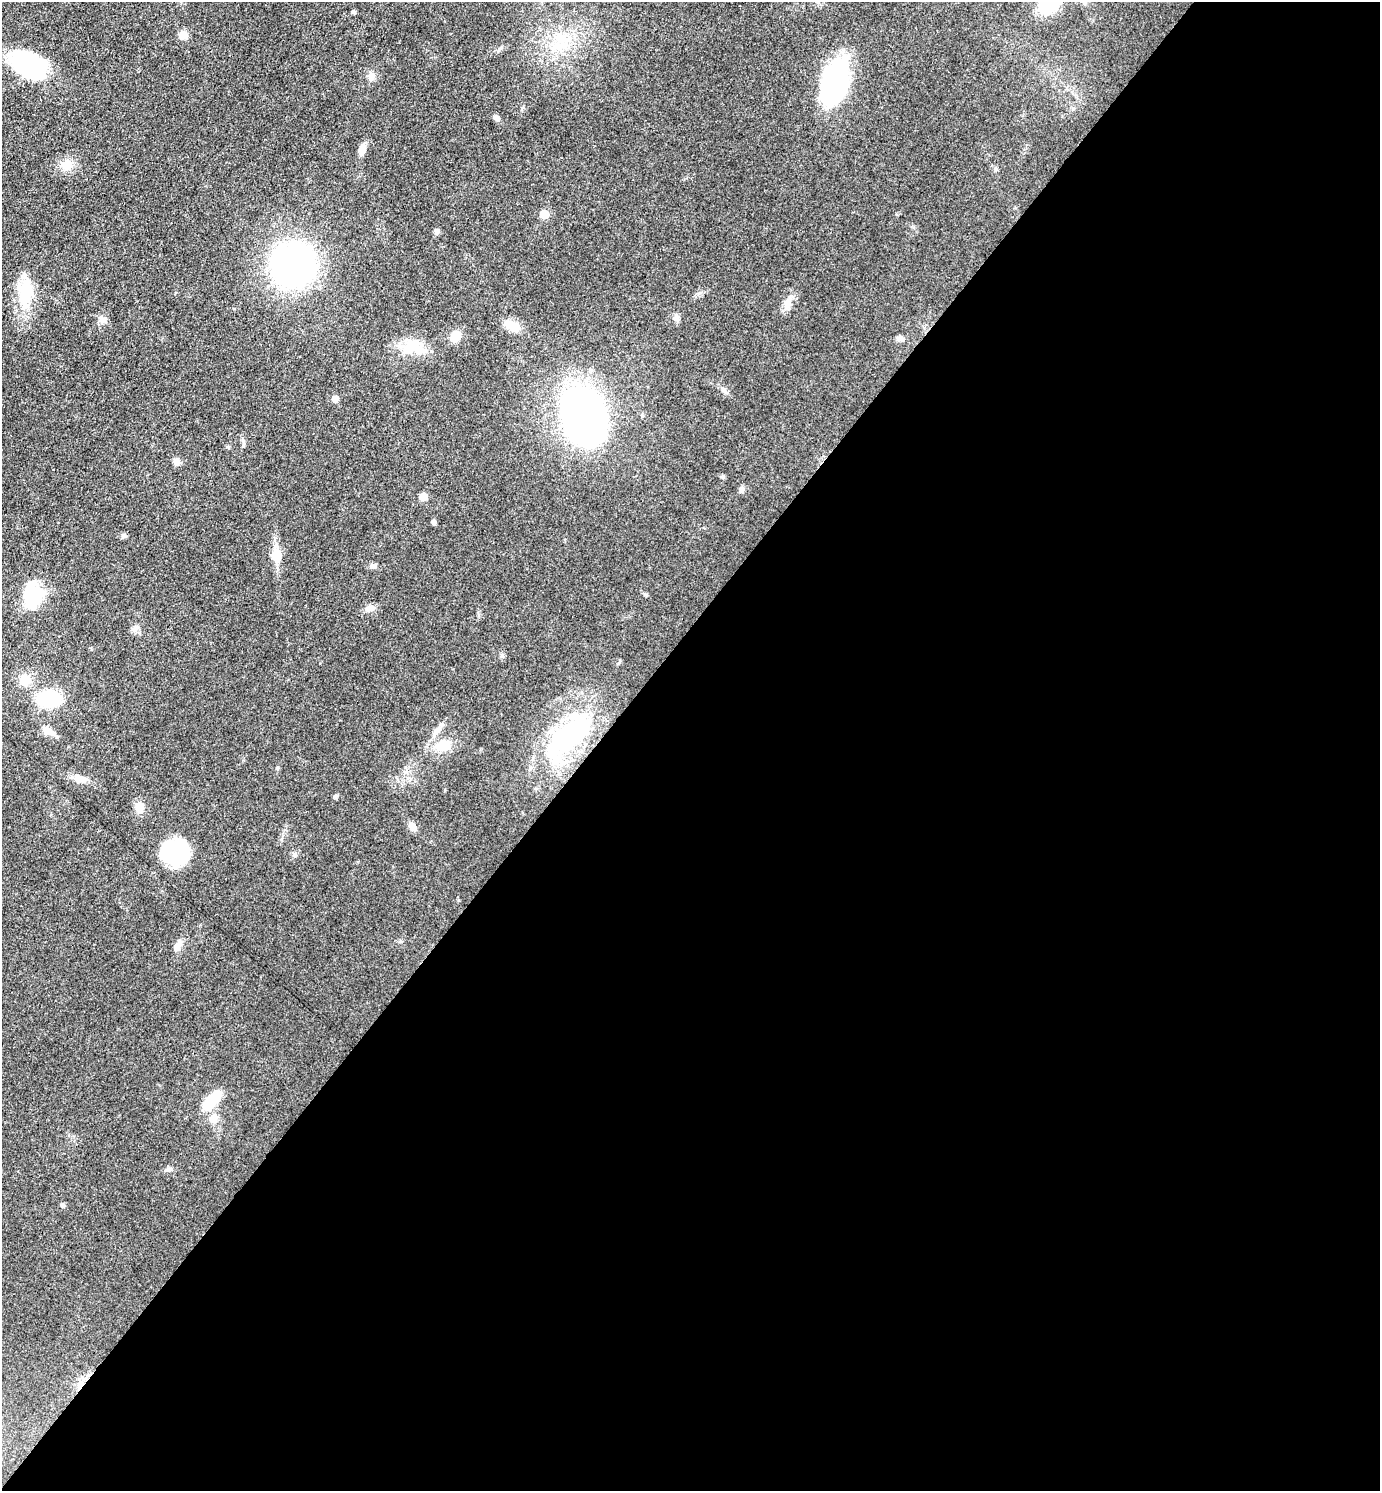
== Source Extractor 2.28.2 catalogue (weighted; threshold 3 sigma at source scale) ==
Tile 12 of 4 x 4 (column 4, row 3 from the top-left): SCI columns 4430-5807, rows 1491-2979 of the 5962 x 5959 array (HDU 1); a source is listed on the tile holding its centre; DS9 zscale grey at full resolution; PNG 1382 x 1493 px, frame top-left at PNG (2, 2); no overlay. Shown black and unused: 57% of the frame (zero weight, under 3 of 4 exposures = <1% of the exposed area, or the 3 px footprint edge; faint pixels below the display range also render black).
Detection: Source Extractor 2.28.2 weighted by HDU 2 'WHT'; one run over the whole footprint, this tile lists its part. Background 0.0779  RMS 0.0064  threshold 0.029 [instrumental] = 3 sigma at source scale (4.5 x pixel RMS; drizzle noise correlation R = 1.50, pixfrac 1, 0.05/0.05 arcsec/px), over >= 5 px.
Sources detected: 49; all 49 listed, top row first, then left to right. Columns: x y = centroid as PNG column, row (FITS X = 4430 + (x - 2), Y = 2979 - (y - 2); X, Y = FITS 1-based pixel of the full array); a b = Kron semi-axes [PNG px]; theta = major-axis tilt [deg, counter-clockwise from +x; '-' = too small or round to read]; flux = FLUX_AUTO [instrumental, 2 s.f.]
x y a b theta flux
1049 3 24 17 39 36
354 12 6 4 -45 0.89
183 35 10 9 - 4.9
561 38 15 13 -13 12
28 65 36 22 -36 80
371 76 12 6 56 2.8
835 84 46 25 73 100
496 118 9 6 -40 2.1
362 149 17 7 76 4.2
67 165 15 12 -15 7.7
544 214 5 5 - 16
437 231 7 6 - 2.2
293 265 38 37 - 180
25 295 34 19 89 24
788 304 14 10 75 5.8
676 318 10 7 83 2.4
102 320 9 8 - 3.5
512 326 20 11 -28 9
456 336 12 10 61 8
899 338 9 6 1 2.3
412 347 25 16 44 16
724 390 7 6 - 1.8
335 399 5 5 - 7.3
583 416 43 31 -72 300
176 462 9 8 - 2.7
741 490 8 6 72 2.1
423 497 5 5 - 12
434 522 5 4 - 2.3
123 536 8 5 6 1.4
276 555 20 13 -89 9.3
373 566 9 6 8 1.8
32 597 30 19 -88 33
370 608 11 9 21 3.3
135 629 9 6 20 2.3
502 655 7 4 72 1.1
25 680 14 13 - 10
49 699 19 12 3 41
437 731 13 7 54 4
49 732 20 7 -28 5.1
567 738 80 28 42 77
443 746 16 11 25 13
81 779 14 9 -21 4.9
139 808 13 10 -82 6.2
412 826 11 8 -54 4.1
175 852 25 22 7 48
177 946 15 8 62 4.4
212 1100 24 10 48 22
213 1119 12 11 - 5.6
168 1169 9 6 20 1.9
Overlapping masked pixels (flux is a lower limit): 1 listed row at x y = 567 738
Isophote crosses this tile's border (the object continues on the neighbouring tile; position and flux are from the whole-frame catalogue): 1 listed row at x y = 1049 3
Unlisted compact peaks at least as high as the median listed source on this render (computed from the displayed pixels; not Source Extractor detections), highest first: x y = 646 595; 335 796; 723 477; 295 854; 277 768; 62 1205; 498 51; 896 214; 458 900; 400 941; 445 790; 699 293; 620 660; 91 649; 234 309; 243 446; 996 169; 523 107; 227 447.